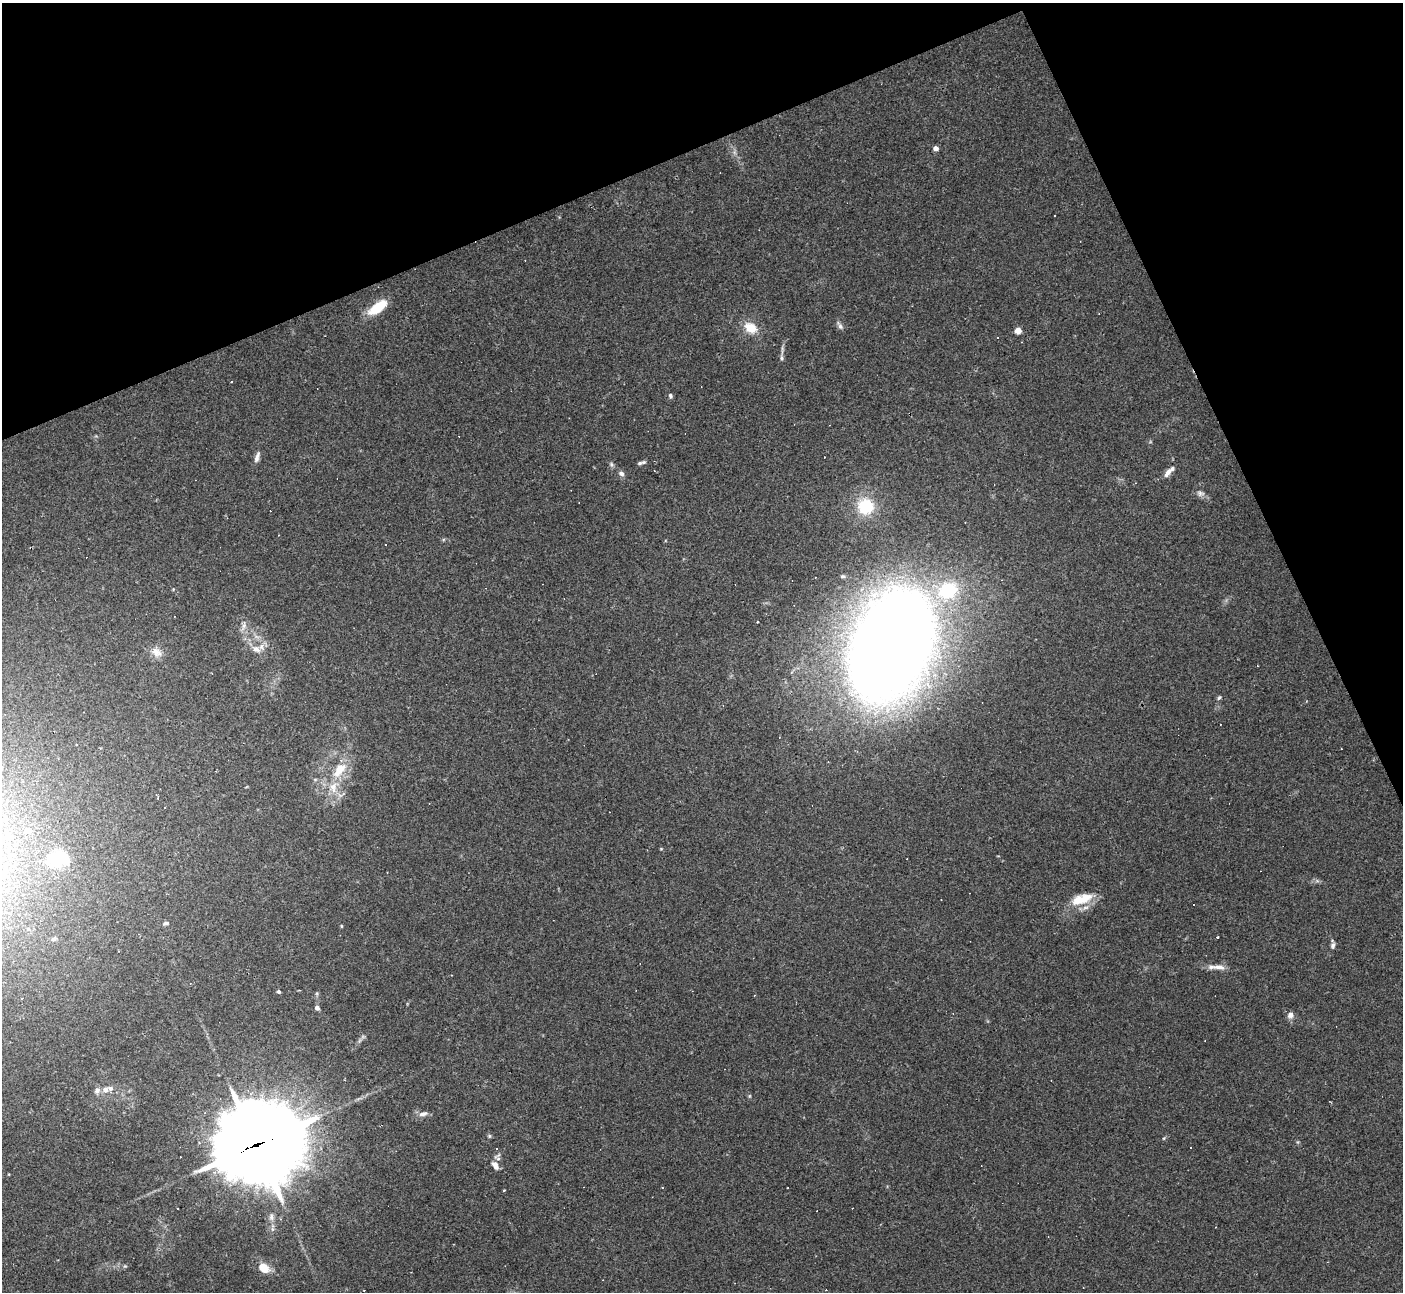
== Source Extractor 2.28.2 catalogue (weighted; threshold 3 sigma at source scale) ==
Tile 3 of 4 x 4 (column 3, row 1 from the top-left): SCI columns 2809-4209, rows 4152-5441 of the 5609 x 5597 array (HDU 1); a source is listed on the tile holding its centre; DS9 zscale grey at full resolution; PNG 1405 x 1294 px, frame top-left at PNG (2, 3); no overlay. Shown black and unused: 21% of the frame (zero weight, under 2 of 3 exposures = <1% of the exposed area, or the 3 px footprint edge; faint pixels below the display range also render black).
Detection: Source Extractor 2.28.2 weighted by HDU 2 'WHT'; one run over the whole footprint, this tile lists its part. Background 0.0523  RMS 0.0053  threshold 0.0239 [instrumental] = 3 sigma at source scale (4.5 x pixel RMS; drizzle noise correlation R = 1.50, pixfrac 1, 0.05/0.05 arcsec/px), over >= 5 px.
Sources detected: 69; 16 cosmic-ray / hot-pixel residue — not listed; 3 inside a brighter listed object's ellipse — not listed separately; the other 50 listed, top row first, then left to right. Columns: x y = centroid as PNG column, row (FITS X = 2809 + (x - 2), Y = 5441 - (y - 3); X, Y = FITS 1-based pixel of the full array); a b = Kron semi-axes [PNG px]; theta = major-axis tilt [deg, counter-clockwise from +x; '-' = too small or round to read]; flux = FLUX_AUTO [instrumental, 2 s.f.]
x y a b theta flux
936 148 4 4 - 3.2
1054 216 2 2 - 0.44
378 307 21 9 37 16
840 326 12 5 -62 1.7
751 328 15 11 -31 9.5
1018 331 5 4 - 7.8
782 358 7 5 -89 1.2
231 382 3 3 - 8.7
670 395 6 5 - 1.1
257 457 15 5 74 2.3
640 463 8 5 20 1.3
611 465 7 5 -57 1.1
1168 473 12 6 54 3
621 474 8 6 -30 1.7
1200 493 11 7 -9 2.1
865 506 15 15 - 23
948 590 23 19 26 33
757 622 3 3 - 1.1
244 626 10 6 70 2.3
891 646 68 46 68 1300
256 649 13 9 -29 4.3
156 652 16 11 -31 4.8
1219 697 6 4 52 0.77
339 770 26 13 53 14
27 831 9 7 18 2.3
661 849 4 4 - 0.45
59 859 36 21 5 20
1082 899 28 11 18 14
1194 904 2 2 - 0.5
166 923 7 4 23 1.1
341 926 5 3 - 0.47
54 939 6 5 - 1.1
1333 946 9 6 73 1.7
1219 967 20 7 -5 4.3
279 992 4 3 - 1.1
317 1008 5 5 - 1.6
953 1013 3 2 - 0.35
1290 1015 9 7 72 2.5
105 1090 8 7 - 2.8
97 1091 9 7 38 1.9
423 1114 12 6 16 2.6
489 1136 5 5 - 0.75
257 1145 32 26 17 6600
496 1149 2 2 - 0.5
495 1166 13 7 -57 3.5
787 1188 2 2 - 0.33
504 1190 3 2 - 0.47
177 1208 2 2 - 0.47
271 1217 10 7 89 2
264 1268 13 9 -36 7.3
Overlapping masked pixels (flux is a lower limit): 1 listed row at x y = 257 1145